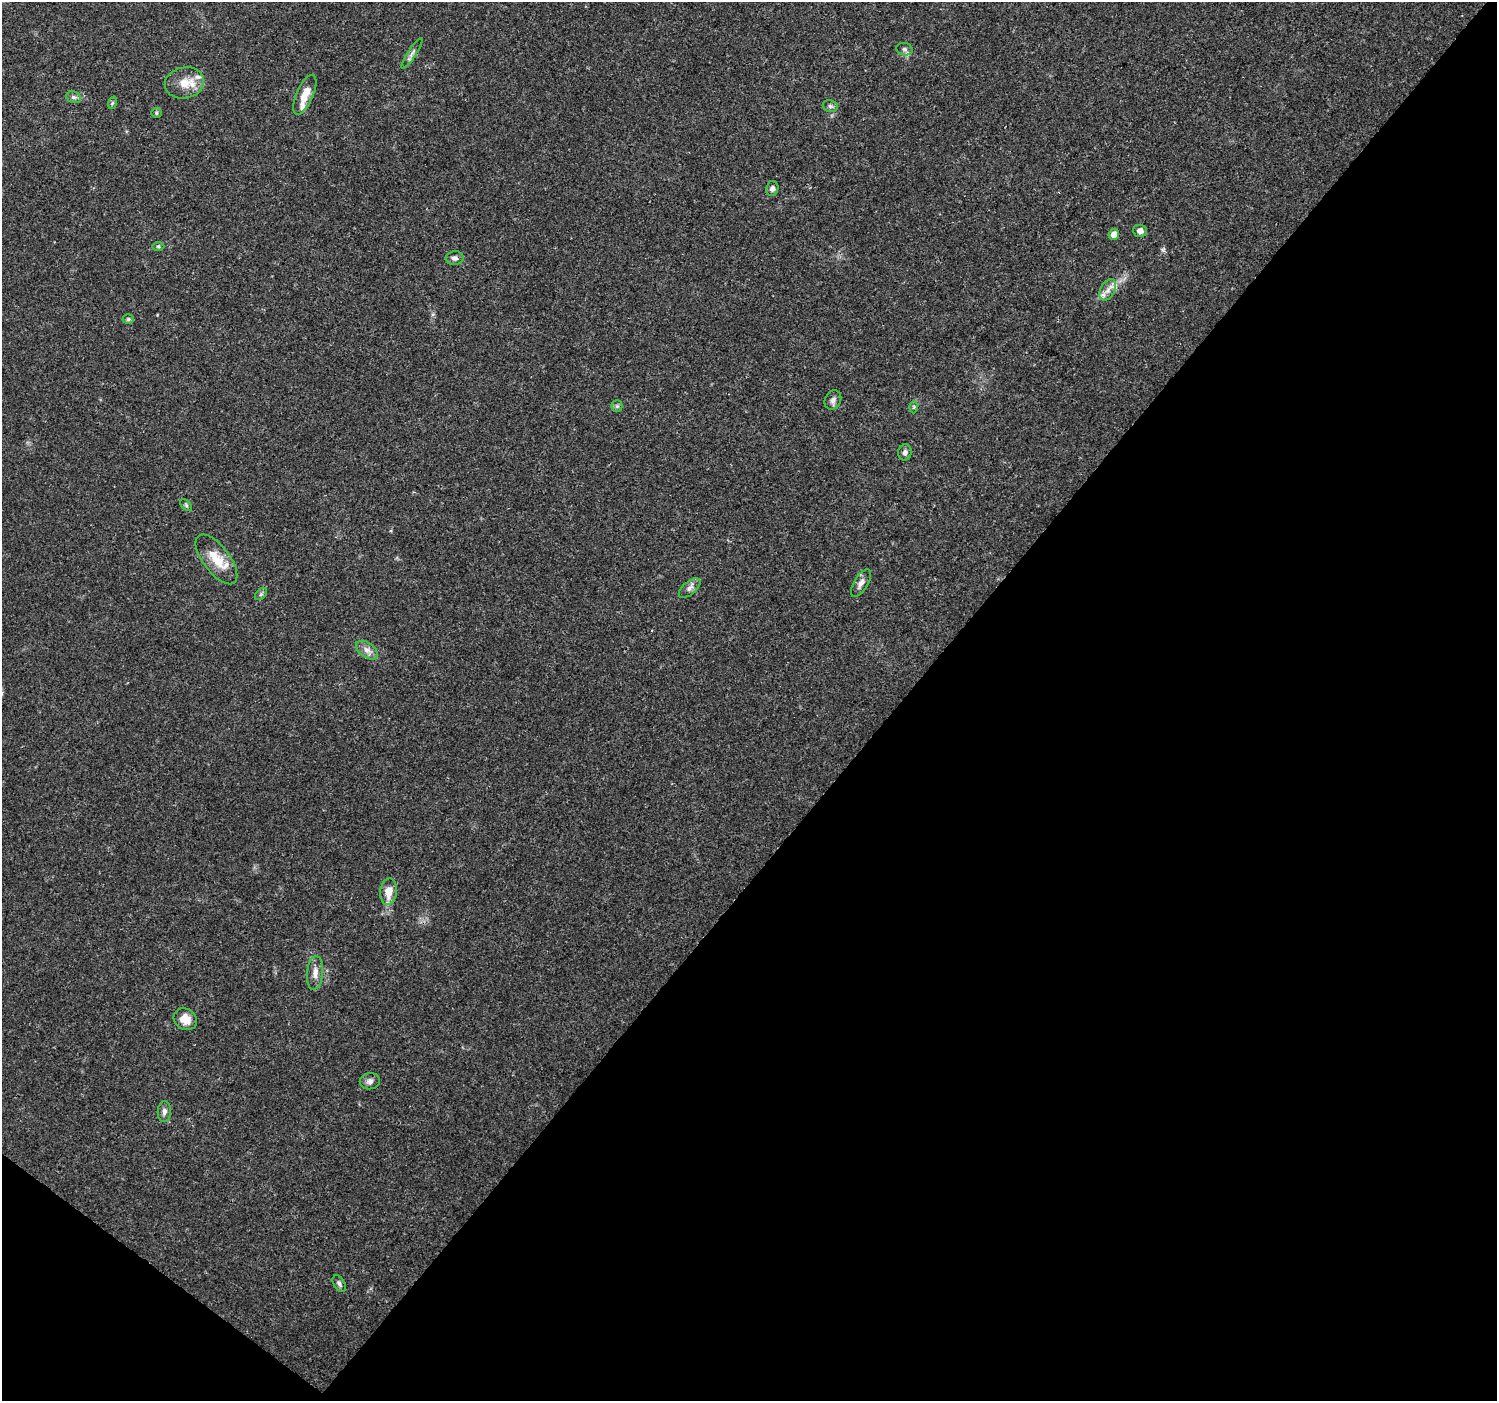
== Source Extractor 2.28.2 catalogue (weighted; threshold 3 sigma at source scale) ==
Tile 15 of 4 x 4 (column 3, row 4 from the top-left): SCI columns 2991-4485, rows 178-1576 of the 5988 x 6020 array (HDU 1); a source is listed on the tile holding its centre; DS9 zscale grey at full resolution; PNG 1499 x 1403 px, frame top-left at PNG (2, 2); each listed source drawn as its Kron ellipse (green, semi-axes under 4 px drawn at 4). Shown black and unused: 42% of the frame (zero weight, under 3 of 4 exposures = <1% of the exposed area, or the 3 px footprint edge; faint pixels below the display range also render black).
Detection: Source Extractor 2.28.2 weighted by HDU 2 'WHT'; one run over the whole footprint, this tile lists its part. Background 0.0621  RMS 0.0028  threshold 0.0124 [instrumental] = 3 sigma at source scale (4.5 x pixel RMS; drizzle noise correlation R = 1.50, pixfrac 1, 0.0396/0.0396 arcsec/px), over >= 5 px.
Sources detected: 34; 3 inside a brighter listed object's ellipse — not listed separately; the other 31 listed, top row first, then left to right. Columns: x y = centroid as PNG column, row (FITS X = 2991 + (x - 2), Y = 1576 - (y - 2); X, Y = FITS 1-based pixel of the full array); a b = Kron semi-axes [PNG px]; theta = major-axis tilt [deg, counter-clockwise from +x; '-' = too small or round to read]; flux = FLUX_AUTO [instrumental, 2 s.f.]
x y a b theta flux
904 49 8 6 -15 0.82
412 53 18 4 56 1
184 83 20 15 13 4.9
305 95 21 8 66 3.7
74 97 7 5 -19 0.74
112 103 6 4 71 0.42
830 106 8 5 -16 0.74
156 113 5 5 - 0.44
772 189 7 6 - 0.96
1140 231 7 6 - 1.4
1114 234 5 5 - 2.2
158 246 6 4 -1 0.37
455 258 9 7 4 1.1
1108 290 11 7 60 1.9
128 319 5 4 - 0.44
833 400 10 8 61 1.1
617 406 6 5 - 0.53
914 407 6 4 89 0.36
905 452 8 6 78 0.91
186 505 7 4 -46 0.47
216 559 29 13 -52 6.5
861 583 15 7 58 1.6
690 588 13 6 41 1.2
261 594 7 4 45 0.53
367 650 12 7 -36 1.7
389 892 13 8 84 3.4
315 973 17 8 84 2.3
185 1019 12 10 -34 3.7
370 1081 10 8 8 1.2
164 1112 10 6 87 1.3
339 1284 9 5 -61 0.77